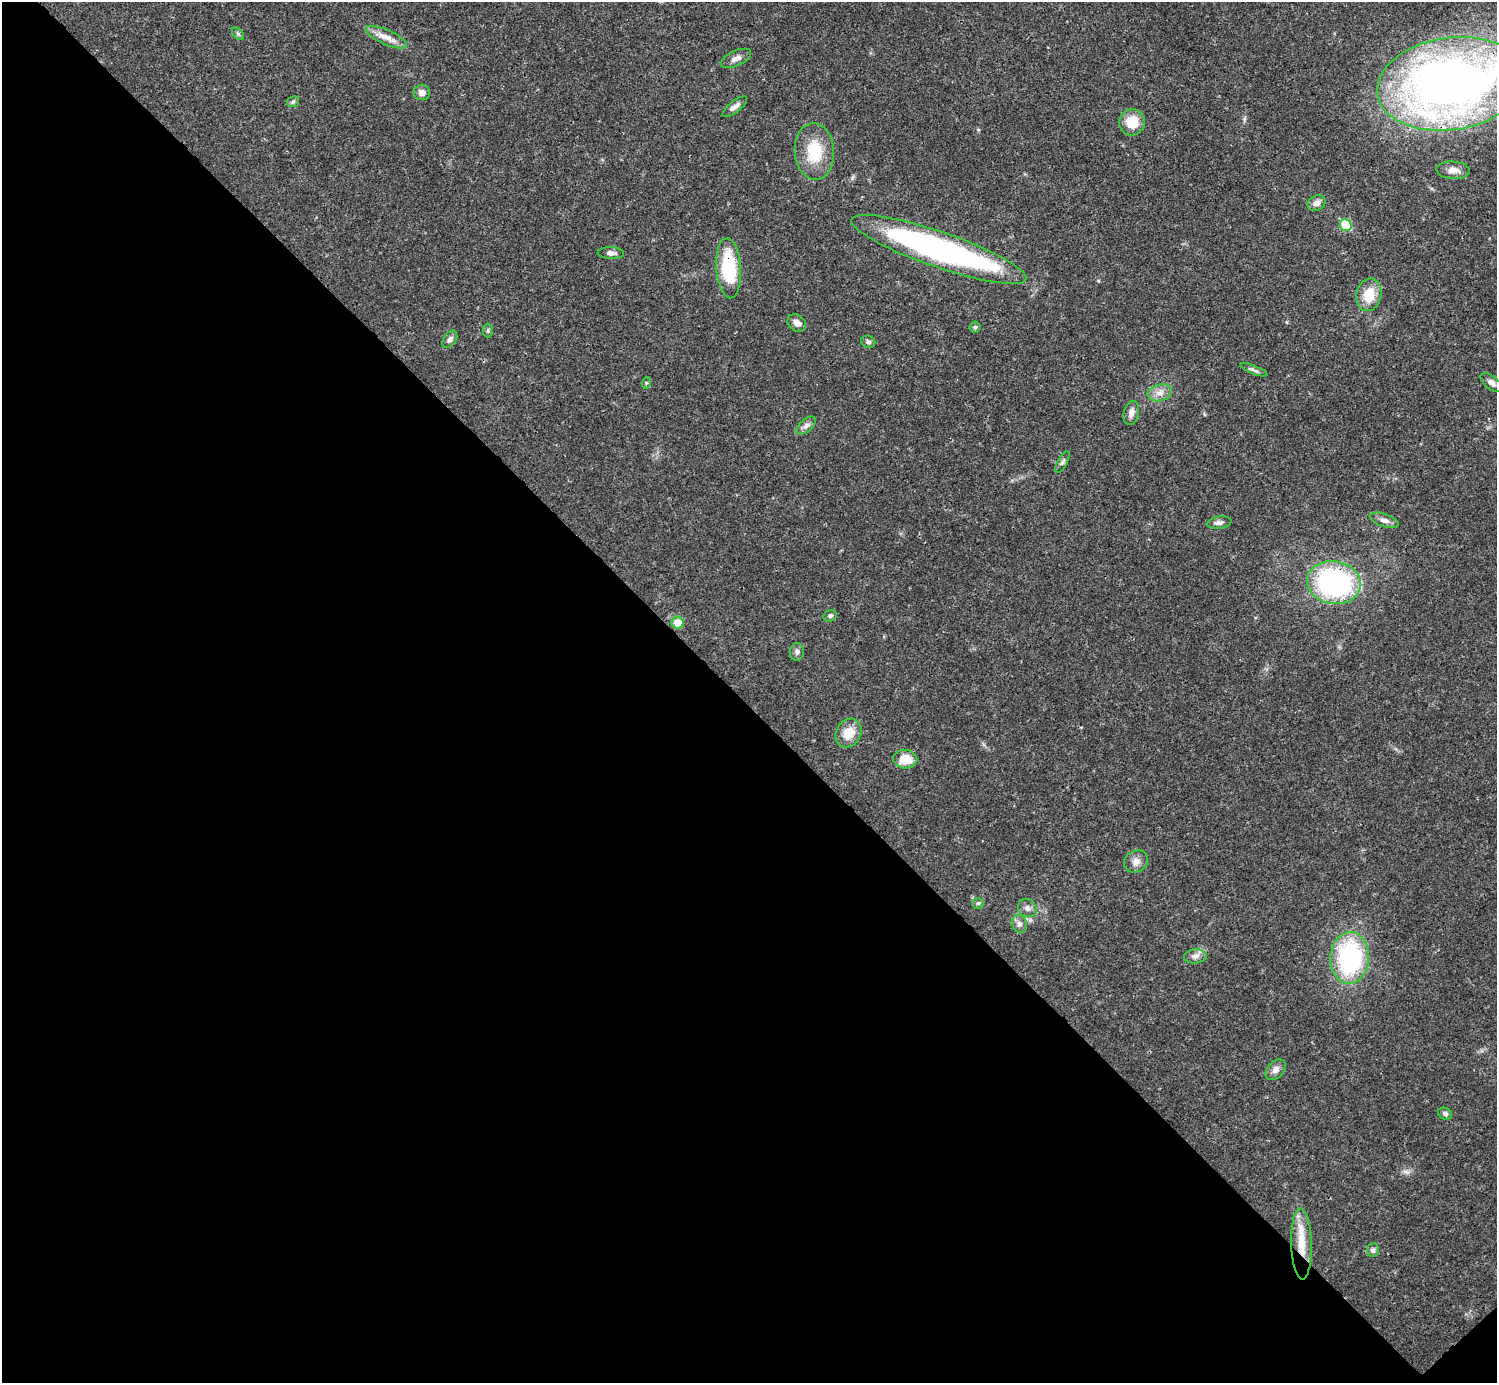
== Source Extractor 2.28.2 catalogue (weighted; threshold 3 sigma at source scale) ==
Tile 14 of 4 x 4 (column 2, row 4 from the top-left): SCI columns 1495-2989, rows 158-1538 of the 5981 x 5981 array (HDU 1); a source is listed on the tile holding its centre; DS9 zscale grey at full resolution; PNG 1499 x 1385 px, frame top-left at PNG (2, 2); each listed source drawn as its Kron ellipse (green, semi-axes under 4 px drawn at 4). Shown black and unused: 49% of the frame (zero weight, under 3 of 4 exposures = <1% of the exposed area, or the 3 px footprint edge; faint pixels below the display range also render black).
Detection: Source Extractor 2.28.2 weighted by HDU 2 'WHT'; one run over the whole footprint, this tile lists its part. Background 0.0207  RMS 0.0023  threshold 0.0101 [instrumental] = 3 sigma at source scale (4.5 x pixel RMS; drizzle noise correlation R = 1.50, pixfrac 1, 0.05/0.05 arcsec/px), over >= 5 px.
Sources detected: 47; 1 inside a brighter listed object's ellipse — not listed separately; the other 46 listed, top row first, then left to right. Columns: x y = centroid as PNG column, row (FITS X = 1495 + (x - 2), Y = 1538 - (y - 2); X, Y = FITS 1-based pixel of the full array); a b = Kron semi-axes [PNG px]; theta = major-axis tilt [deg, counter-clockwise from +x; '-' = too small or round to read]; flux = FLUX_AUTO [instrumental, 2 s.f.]
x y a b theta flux
238 34 7 4 -45 0.41
386 37 22 7 -24 2.3
736 58 16 7 24 1.4
1451 84 74 46 9 180
422 93 8 7 - 1.4
293 102 6 5 - 0.4
735 107 15 5 39 1.1
1132 122 13 12 - 4.9
814 151 28 19 -86 8.4
1453 170 17 8 -4 1.7
1316 203 9 7 31 1.2
1346 225 6 5 - 7.9
939 249 92 17 -19 69
611 253 13 6 -2 0.99
729 268 30 12 -86 14
1369 295 16 12 78 5.2
797 323 10 8 -38 1.3
975 327 5 5 - 0.39
488 331 7 5 89 0.43
450 339 9 6 56 0.81
868 342 7 6 - 0.54
1254 370 14 3 -21 0.61
1491 382 12 6 -38 1.1
646 383 6 3 72 0.27
1160 393 12 8 14 1.7
1131 413 12 7 76 1.3
806 425 11 6 42 0.91
1062 462 12 4 62 0.6
1384 520 15 6 -19 1.2
1219 523 12 6 9 0.95
1334 583 27 21 -9 41
830 616 7 5 24 0.47
678 623 6 6 - 3.6
797 652 9 7 84 0.75
848 733 15 12 60 3.8
905 759 12 9 -4 4.1
1136 861 12 10 30 1.6
978 903 6 5 - 0.4
1027 908 10 8 -41 1.1
1019 924 9 7 -73 1
1195 956 11 7 5 1.2
1350 958 26 19 87 31
1276 1070 12 8 49 1.3
1445 1114 7 5 -23 0.59
1301 1244 35 10 -88 6.4
1373 1250 6 6 - 0.64
Overlapping masked pixels (flux is a lower limit): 3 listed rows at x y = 729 268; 1334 583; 1301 1244
Isophote crosses this tile's border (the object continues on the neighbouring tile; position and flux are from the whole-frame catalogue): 1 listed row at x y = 1451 84